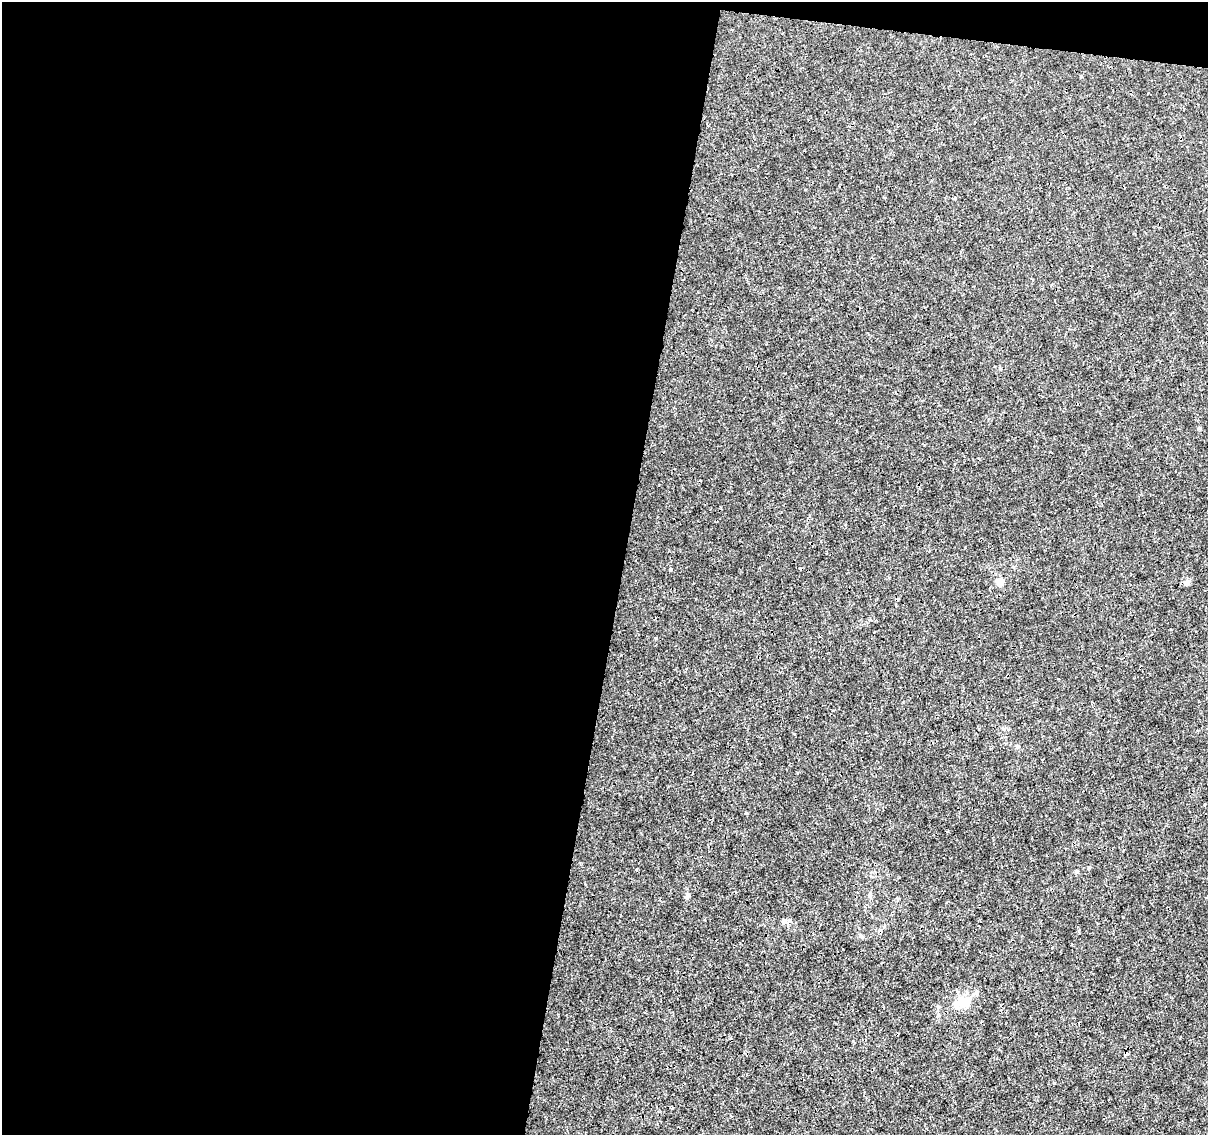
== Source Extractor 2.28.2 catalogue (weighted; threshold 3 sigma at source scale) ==
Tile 1 of 4 x 4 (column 1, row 1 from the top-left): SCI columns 10-1215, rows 3684-4816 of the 4831 x 5041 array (HDU 1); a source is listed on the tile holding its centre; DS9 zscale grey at full resolution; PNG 1210 x 1137 px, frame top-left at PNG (2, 2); no overlay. Shown black and unused: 53% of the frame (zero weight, under 3 of 4 exposures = <1% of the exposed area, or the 3 px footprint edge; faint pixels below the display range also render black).
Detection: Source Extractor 2.28.2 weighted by HDU 2 'WHT'; one run over the whole footprint, this tile lists its part. Background 1.45e-04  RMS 7.4e-04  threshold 0.00333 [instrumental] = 3 sigma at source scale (4.5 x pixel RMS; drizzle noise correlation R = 1.50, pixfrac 1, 0.0396/0.0396 arcsec/px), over >= 5 px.
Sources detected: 10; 1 cosmic-ray / hot-pixel residue — not listed; the other 9 listed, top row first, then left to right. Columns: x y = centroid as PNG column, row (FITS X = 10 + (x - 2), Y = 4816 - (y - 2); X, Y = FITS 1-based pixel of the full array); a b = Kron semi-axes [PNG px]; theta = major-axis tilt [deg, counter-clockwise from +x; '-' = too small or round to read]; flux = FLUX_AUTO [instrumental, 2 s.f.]
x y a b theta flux
954 197 4 3 - 0.1
1199 428 4 3 - 0.14
670 570 3 3 - 0.2
1000 582 6 6 - 0.87
1187 583 8 6 38 0.2
870 895 7 5 -51 0.15
687 896 6 5 - 0.13
784 921 8 6 -56 0.24
965 1002 23 14 9 1.3